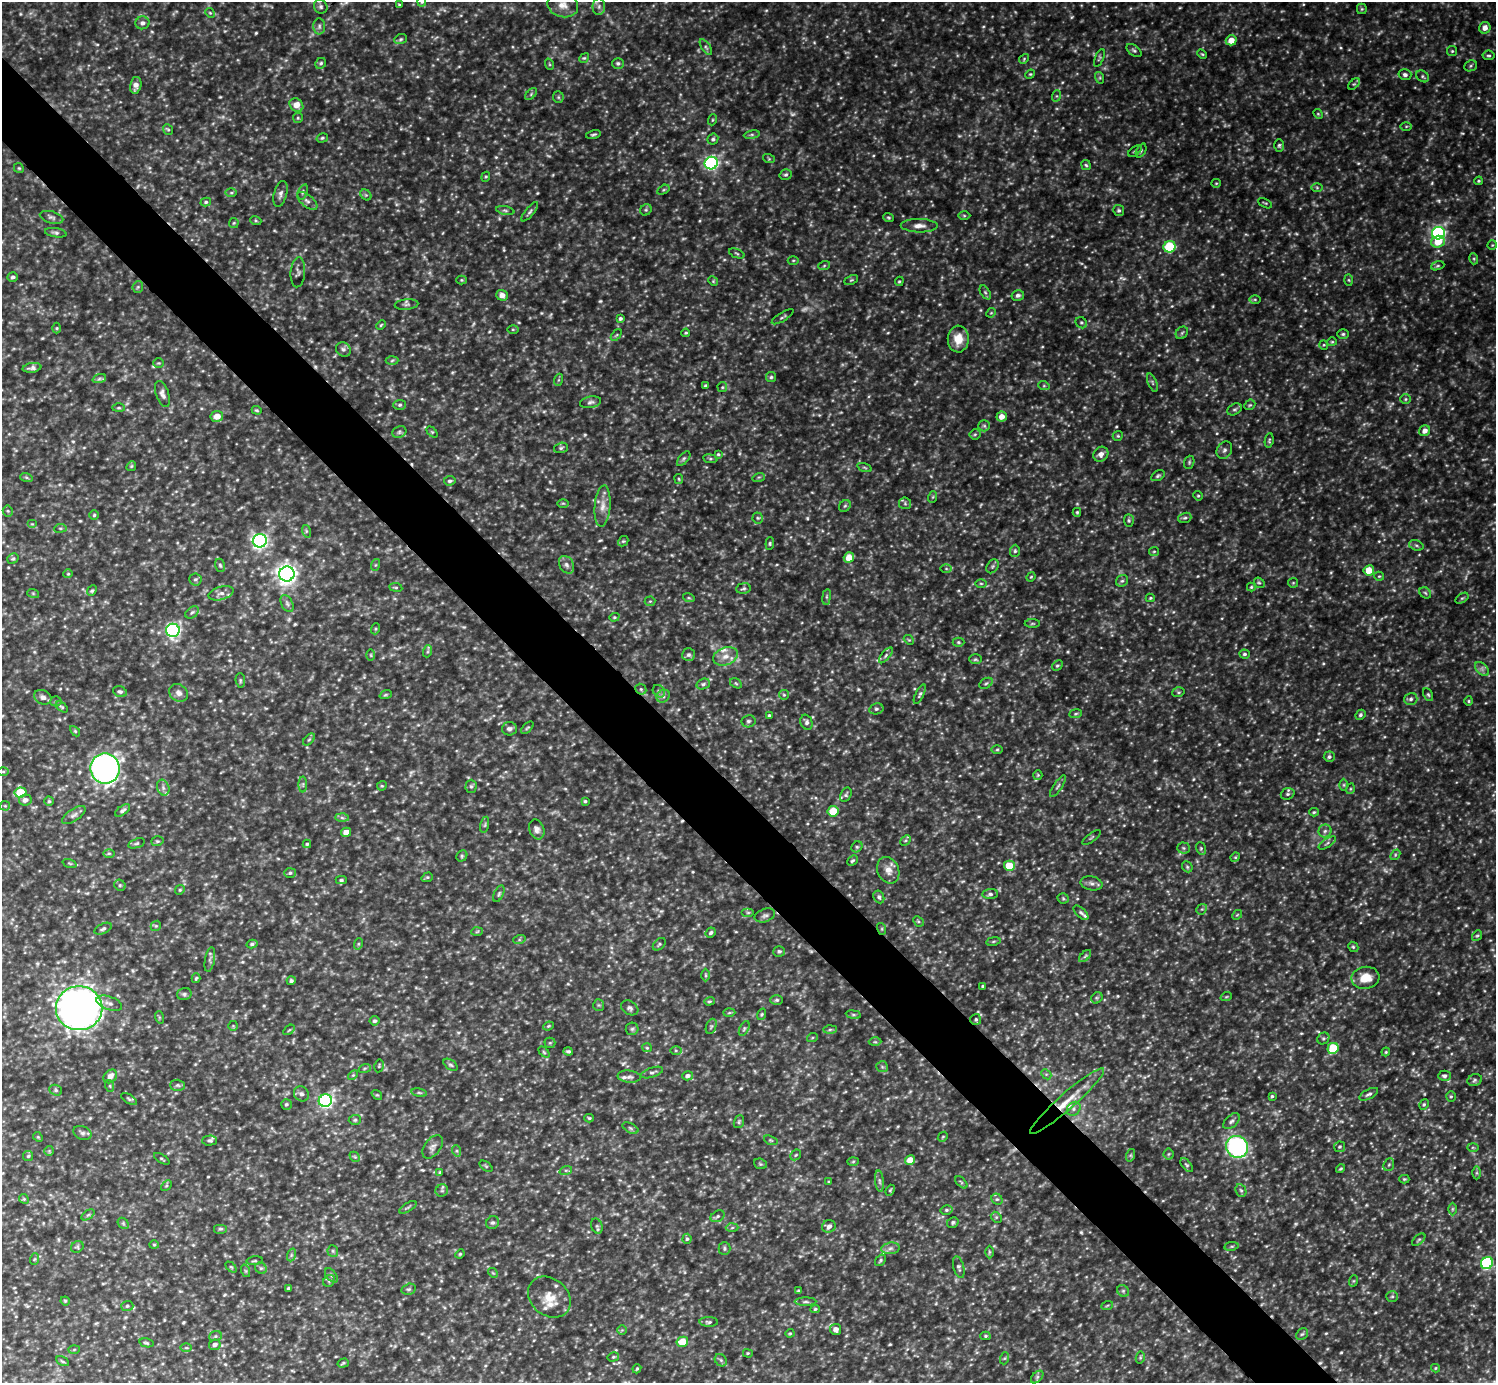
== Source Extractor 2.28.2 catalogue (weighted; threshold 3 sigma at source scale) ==
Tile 11 of 4 x 4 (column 3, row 3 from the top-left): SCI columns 2991-4484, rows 1679-3059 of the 5979 x 5978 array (HDU 1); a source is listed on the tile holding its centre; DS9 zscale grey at full resolution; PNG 1498 x 1385 px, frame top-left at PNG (2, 2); each listed source drawn as its Kron ellipse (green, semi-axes under 4 px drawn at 4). Shown black and unused: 5% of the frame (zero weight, under 3 of 5 exposures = <1% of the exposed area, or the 3 px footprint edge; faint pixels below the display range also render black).
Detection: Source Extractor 2.28.2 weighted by HDU 2 'WHT'; one run over the whole footprint, this tile lists its part. Background 0.303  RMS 0.026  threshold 0.116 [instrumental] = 3 sigma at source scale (4.5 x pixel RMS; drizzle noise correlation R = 1.50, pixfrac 1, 0.05/0.05 arcsec/px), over >= 5 px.
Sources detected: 716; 30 too faint to see at this stretch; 4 cosmic-ray / hot-pixel residue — neither listed nor drawn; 9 inside a brighter listed object's ellipse — not listed separately; of the other 673, all 500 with FLUX_AUTO >= 2.88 (the completeness limit of this list) listed and drawn (173 fainter detections not listed), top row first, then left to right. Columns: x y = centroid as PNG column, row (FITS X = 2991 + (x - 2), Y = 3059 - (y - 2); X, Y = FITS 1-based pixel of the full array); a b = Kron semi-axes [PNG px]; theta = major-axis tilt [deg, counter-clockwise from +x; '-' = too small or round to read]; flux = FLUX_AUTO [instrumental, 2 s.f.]
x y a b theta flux
422 2 4 4 - 3
399 5 3 3 - 3.3
563 5 15 12 -13 26
321 7 7 6 - 6.1
599 7 8 6 89 8.4
1362 9 5 5 - 3.6
210 13 5 4 - 3.2
142 23 7 6 - 11
319 26 8 6 89 7
1485 28 6 5 - 16
400 39 6 4 21 4.2
1231 40 5 5 - 28
706 47 9 3 -56 4.9
1134 50 9 5 -37 5.9
1452 51 5 5 - 3.7
1202 54 5 3 - 3
1489 55 6 5 - 4.5
584 58 5 4 - 3.5
1099 58 9 4 68 4.5
1024 59 5 4 - 3.3
321 63 6 5 - 4.9
618 63 6 5 - 5.8
549 64 6 3 -71 3
1471 66 7 5 23 4.7
1030 74 5 4 - 3.1
1405 75 6 5 - 8.1
1422 76 7 5 -38 4.6
1100 78 6 4 -72 3.5
1354 84 7 4 43 3.9
136 85 8 5 79 16
531 94 7 4 47 4.3
1056 96 6 4 71 3.6
558 97 6 5 - 4.1
296 105 7 6 - 29
1318 114 5 4 - 3.1
298 118 5 5 - 3.5
712 120 5 3 - 2.9
1406 126 5 3 - 2.9
168 129 6 4 -50 3.5
593 135 7 4 14 4.8
752 135 8 4 8 5.5
322 138 6 4 16 4.5
713 139 6 5 - 5.5
1279 145 6 5 - 4.9
1141 150 7 4 64 4.5
1135 151 7 4 35 4
769 159 6 4 -19 3.2
711 163 6 6 - 590
1086 165 5 4 - 3.8
19 168 5 4 - 3.5
786 175 6 5 - 4.9
486 177 5 4 - 3.3
1479 181 4 3 - 3.2
1216 183 5 4 - 2.9
1317 188 6 4 -1 3.7
663 190 6 4 31 3.2
303 192 8 5 70 5.3
231 193 6 4 0 3.6
280 194 13 6 75 11
366 195 6 5 - 4
307 201 12 6 -39 10
206 202 5 4 - 4.7
1265 203 7 3 -28 2.9
505 210 9 3 -11 5.3
646 210 6 5 - 4.4
1119 210 5 5 - 5.5
530 212 12 4 50 6.4
964 216 6 4 -1 3.5
51 217 12 6 -17 7.6
888 217 5 4 - 3.4
256 221 6 3 -19 3.2
234 223 5 5 - 3.2
919 226 18 6 -1 19
56 233 11 4 -9 6.2
1438 233 6 6 - 550
1438 242 7 6 - 45
1492 245 5 4 - 3.1
1170 247 6 5 - 170
737 253 8 2 -22 3.4
1474 259 5 3 - 3.7
793 260 5 3 - 3
824 266 6 4 20 3.6
1438 266 7 4 19 4.3
298 272 15 7 86 8.5
13 277 5 5 - 6.7
461 280 5 4 - 3.2
851 280 7 4 25 4
1349 280 6 4 -88 3.3
713 281 5 4 - 3.1
899 281 5 4 - 3.1
138 287 6 5 - 4.1
985 292 8 4 -58 5.2
502 295 6 5 - 16
1018 295 6 5 - 8.7
1255 299 6 4 0 3.6
406 304 12 5 7 7
991 313 5 4 - 3.1
783 317 12 3 32 4.5
620 318 4 4 - 5.4
1081 323 6 5 - 4.4
381 325 5 4 - 3.1
57 328 5 3 - 3
513 329 5 3 - 2.9
686 333 4 3 - 3.1
1182 333 7 5 46 5.3
1343 334 6 5 - 4.7
616 335 7 3 52 3.4
958 339 13 10 88 39
1332 342 5 4 - 3.1
1324 345 5 4 - 3.1
343 349 8 7 - 8
392 360 6 4 4 4.3
159 363 5 4 - 3.2
32 368 9 5 9 7.5
771 377 5 5 - 4.9
99 379 7 4 19 5.4
558 380 6 4 70 3.6
1152 382 9 4 -68 5.7
706 386 4 3 - 6
1044 386 5 3 - 3
722 387 5 5 - 3.4
162 394 13 6 -71 11
1406 399 5 5 - 3.9
591 402 11 5 10 8.2
400 405 6 5 - 4.6
1250 405 6 4 43 3.8
119 408 6 3 0 3.5
1235 409 8 5 27 5.7
257 410 5 3 - 3.1
217 416 6 5 - 25
1002 417 5 5 - 21
984 426 6 5 - 5.1
1425 431 6 5 - 15
399 432 7 5 23 5.8
432 432 6 4 -44 3.2
975 434 5 5 - 3.9
1118 436 5 4 - 3.5
1269 440 7 4 83 4
561 448 7 5 16 5.2
1224 450 9 7 61 8.2
718 454 4 4 - 3.4
1101 454 8 7 - 15
684 459 9 4 49 5.4
710 459 7 4 -8 4.2
1189 462 7 5 71 4.2
131 466 5 4 - 3.1
865 467 7 3 -19 3.6
1158 476 7 4 30 4.9
26 477 6 4 -19 3.9
759 477 6 4 17 3.6
679 479 5 4 - 2.9
450 481 6 4 7 6.3
1198 496 5 4 - 3.5
933 497 6 3 71 3.1
563 503 6 4 0 3.1
905 503 6 6 - 5.5
603 506 21 8 85 24
845 506 6 5 - 4.6
8 511 5 5 - 3.8
1077 512 4 3 - 3.2
94 515 5 4 - 3.6
758 518 5 5 - 4.4
1185 518 6 5 - 5.1
1129 520 6 5 - 4.3
32 524 5 4 - 3.1
60 528 6 3 7 3.3
306 531 6 4 -72 3.9
260 541 7 6 - 780
623 541 6 4 41 3.4
770 543 6 4 85 3.6
1416 545 7 5 -18 5.4
1015 551 6 5 - 4.8
1154 551 5 4 - 3
849 557 5 5 - 33
13 559 6 5 - 4.2
220 565 7 5 -73 4.3
375 565 6 4 70 3.5
566 565 9 7 -58 10
992 566 7 5 55 5.3
946 569 6 4 -1 3.7
1369 570 5 5 - 39
68 574 5 4 - 3
287 574 7 7 - 1500
1379 576 5 4 - 3.3
1031 577 5 4 - 3
195 579 6 6 - 5.2
1122 581 6 5 - 5.5
981 583 6 4 -1 3.1
1259 583 6 4 -38 4
1293 583 5 5 - 3
396 587 6 3 -8 3.2
1251 587 4 4 - 3.2
743 588 7 5 7 5.2
92 591 6 4 47 3.8
33 593 6 3 -19 2.9
221 593 13 6 15 15
1425 593 6 5 - 4.3
827 597 8 4 82 4.4
689 598 6 3 -18 3.4
1150 598 4 4 - 3.1
1462 598 7 4 35 4
650 601 5 5 - 3.2
287 604 9 5 -63 7.3
192 612 7 5 38 5.4
614 617 5 4 - 3.3
1032 623 8 3 0 3.3
375 629 5 3 - 3
173 630 7 6 - 660
909 640 5 4 - 3.5
958 642 6 4 -1 3.9
428 651 6 4 71 4
1245 654 5 4 - 5.2
371 655 6 4 -89 3.4
689 655 6 6 - 7
886 655 9 4 51 5.9
725 656 13 8 20 22
975 659 6 5 - 4.2
1057 665 6 4 46 4.3
1482 669 8 5 -46 8.3
240 680 7 4 -85 4.1
736 683 6 4 -31 3.7
986 683 7 4 29 4.6
703 684 7 5 18 5.7
641 689 6 5 - 4.3
659 691 7 5 -46 5.2
120 692 7 5 -19 5.9
1178 692 6 5 - 3.9
179 693 10 8 -34 13
920 694 10 4 65 6.1
386 695 6 4 19 3.4
784 695 5 4 - 3.3
1428 695 7 4 -62 4.2
663 696 7 6 - 7
43 697 9 7 -25 9.5
1411 699 7 6 - 7.4
56 701 5 5 - 4.3
1469 701 4 4 - 3.1
62 707 7 4 -35 4.5
876 709 7 5 14 5.7
1075 714 6 4 8 4
769 715 4 3 - 3.4
1360 715 5 4 - 5.5
748 721 7 6 - 5.8
806 722 8 6 -67 8.3
527 728 7 4 44 3.5
509 729 7 6 - 7.8
75 731 6 3 -45 3
309 740 7 4 43 3.9
997 749 6 4 1 3.3
1329 757 5 5 - 6.3
105 768 15 14 - 980
3 771 6 4 0 3.5
1038 775 5 4 - 3.1
303 784 8 4 90 4.5
1344 785 6 4 90 3.4
382 786 5 4 - 3.4
471 786 6 5 - 4.7
1058 786 13 3 56 5.5
163 788 8 6 -70 9.1
1350 789 5 3 - 2.9
20 793 6 5 - 85
1288 794 7 5 20 5.8
846 795 7 5 62 5
25 800 6 5 - 10
49 801 4 4 - 3.9
585 801 3 3 - 3.7
5 806 5 5 - 3.5
123 810 9 4 36 6.7
833 811 5 5 - 63
1314 812 5 4 - 3.5
74 815 13 6 34 9.5
342 818 6 4 -2 5.5
485 825 8 3 77 4.1
537 829 10 7 -70 11
1325 831 6 6 - 8
346 832 5 4 - 18
1092 837 11 2 37 3.3
905 840 6 4 45 3.7
157 841 6 4 18 3.7
136 843 9 4 18 4.6
1327 843 10 4 34 5.5
307 844 4 4 - 3.7
857 847 6 5 - 4.1
1184 848 6 5 - 5.1
1201 848 6 5 - 4.2
109 853 6 4 0 3.5
1395 855 6 4 49 3.6
462 856 6 5 - 4.1
1235 857 5 4 - 3
852 861 6 4 42 4.4
70 863 7 3 -19 3.1
1009 866 5 5 - 57
1187 867 6 5 - 4.2
888 870 14 10 -66 23
290 873 6 5 - 4.8
427 877 6 4 20 3.5
341 880 5 4 - 4
1091 883 11 7 -12 10
120 885 6 5 - 4.4
180 890 5 4 - 3.7
499 894 9 4 66 5.4
990 894 8 5 5 6.7
879 897 7 5 -62 6.3
1063 898 5 5 - 3.7
1202 909 6 4 42 3.8
748 913 6 4 0 3.9
1081 913 9 4 -44 5.7
765 915 10 6 20 8.1
1237 915 5 4 - 3.3
918 921 6 4 -45 3.8
156 926 5 5 - 3.4
103 929 9 5 25 6.5
882 929 6 4 -72 3.2
477 932 6 4 3 3.3
711 933 5 4 - 5.5
1477 936 6 4 50 3.5
519 940 6 4 19 3.8
993 941 7 3 9 3.4
252 944 5 4 - 4.9
358 944 6 3 71 3
659 944 7 5 42 4.6
1353 947 5 4 - 3.8
779 951 6 5 - 5.2
1085 956 7 4 45 4.6
210 960 13 5 81 7.3
706 975 6 4 -90 4.1
196 978 5 3 - 3.2
1365 978 14 11 8 42
291 981 4 4 - 5.4
983 986 3 3 - 3.6
184 994 7 6 - 5.8
1226 997 6 3 19 2.9
1097 998 6 5 - 3.9
777 1000 6 5 - 5.1
709 1001 5 4 - 3.4
109 1003 13 6 -19 11
599 1005 5 5 - 3.6
79 1008 23 22 - 1600
630 1008 9 6 -31 8
729 1013 6 4 2 3.7
762 1014 6 4 72 3.2
853 1015 7 4 -8 4
159 1017 6 4 -72 2.9
976 1019 5 5 - 4.9
374 1021 5 4 - 5.5
233 1026 5 5 - 3.3
548 1026 5 4 - 3.1
711 1026 8 5 69 4.7
632 1029 6 6 - 5.3
744 1029 8 4 64 4.7
289 1030 6 3 37 2.9
830 1030 6 4 1 4.7
812 1038 5 3 - 3.1
1323 1038 6 5 - 4.6
875 1042 6 4 -1 3.9
550 1043 5 5 - 3.4
647 1048 5 4 - 3.2
1333 1048 6 5 - 110
568 1051 4 3 - 4.6
676 1051 5 4 - 3.3
544 1052 6 4 -45 3.4
1386 1052 4 4 - 2.9
451 1065 8 4 -36 5
379 1066 6 4 78 3.3
882 1067 6 5 - 4.3
365 1068 6 4 18 4
652 1072 11 5 19 7
1046 1074 6 4 -43 3.9
353 1075 6 3 44 3.1
110 1076 8 6 47 17
687 1076 5 4 - 9.3
1444 1076 6 5 - 7.2
629 1077 11 6 -6 8.7
1475 1080 7 5 19 6
178 1085 7 5 -1 5.2
110 1086 6 4 -72 3.2
56 1090 6 5 - 5.4
419 1093 8 4 -9 3.8
301 1094 8 7 - 9.1
1369 1094 10 4 27 6.9
377 1095 5 4 - 3
1272 1096 3 3 - 3.7
1451 1096 5 5 - 4
129 1099 9 4 -33 4.6
325 1101 7 6 - 680
1067 1101 49 8 42 63
286 1104 5 5 - 4.6
1424 1104 5 4 - 4.4
1074 1109 7 6 - 8
589 1118 5 4 - 3.4
355 1120 6 5 - 4.2
1231 1121 10 5 44 7.6
739 1122 6 5 - 4.2
630 1128 8 4 -27 5.4
82 1133 9 6 -22 7.8
38 1137 5 4 - 2.9
943 1137 5 4 - 3.1
210 1140 7 5 3 6.1
771 1140 7 4 -20 3.4
433 1147 13 8 53 12
1237 1147 11 10 - 400
1340 1147 5 5 - 4.3
1473 1147 6 4 -1 3.1
49 1151 5 5 - 3.3
457 1151 6 4 -72 3.7
1169 1154 5 5 - 3.5
796 1155 6 4 45 3.4
1131 1155 6 4 72 3.7
28 1156 5 5 - 3.9
355 1157 6 4 -43 4
162 1159 8 3 -32 3.1
910 1160 5 4 - 28
853 1161 6 4 2 3.2
760 1164 6 5 - 4
1187 1165 8 4 -50 4.4
1389 1165 6 5 - 4.7
486 1166 7 4 -37 3.3
1341 1169 5 3 - 3.1
566 1170 6 4 18 4
440 1172 4 4 - 3.1
1476 1173 6 4 90 3.8
1404 1179 5 4 - 3.1
879 1181 11 4 -85 7.1
829 1182 3 3 - 2.9
961 1182 7 3 -45 3.5
166 1185 6 4 45 3.8
890 1190 6 4 67 3.3
1241 1190 6 5 - 5.2
442 1191 6 6 - 5.1
24 1199 5 4 - 3.5
997 1199 6 5 - 4.2
408 1207 10 3 32 4.4
1452 1209 6 4 89 4
946 1210 6 5 - 4.8
88 1215 7 4 36 3.8
718 1216 7 5 31 6
996 1217 6 4 -45 4.1
953 1222 6 5 - 5.4
123 1223 6 4 -47 4.2
493 1223 7 6 - 7.6
597 1226 8 5 -69 5.4
829 1226 7 6 - 12
732 1228 6 4 2 4.1
221 1229 7 5 0 4.5
687 1239 5 4 - 4.2
1419 1240 8 3 41 3.9
154 1245 4 4 - 3
1231 1246 7 3 9 3.5
77 1247 6 5 - 4.1
724 1248 6 6 - 4.9
890 1248 9 5 7 9.4
333 1251 6 5 - 4.7
989 1252 6 4 90 3.6
460 1254 5 4 - 3
291 1255 6 4 72 4.5
35 1259 6 4 70 3
880 1260 6 4 52 4.3
254 1261 8 3 8 3.4
1487 1263 6 5 - 280
231 1267 6 4 -44 3.1
959 1267 11 5 -74 6.7
261 1268 6 5 - 5.2
246 1271 6 4 -71 3.5
493 1273 5 4 - 2.9
331 1275 8 5 -51 5.2
329 1281 6 5 - 4.6
1353 1281 6 4 71 3
288 1288 4 3 - 3
409 1289 7 5 14 5.3
798 1291 4 4 - 2.9
1123 1291 6 5 - 5.2
1392 1296 6 5 - 4.9
549 1297 23 18 -39 44
65 1301 4 4 - 2.9
806 1302 11 4 0 6.1
127 1306 6 5 - 5.3
1107 1306 6 3 21 3.1
815 1309 5 4 - 4
709 1322 9 5 -2 5.8
836 1329 5 5 - 14
622 1330 5 5 - 2.9
790 1333 4 4 - 2.9
1302 1334 6 5 - 4.8
215 1336 6 5 - 4.3
985 1336 5 4 - 3.7
682 1342 6 5 - 52
146 1343 7 4 -13 4.3
215 1345 6 5 - 9.1
186 1348 6 4 0 3.4
74 1349 6 4 2 3
748 1353 5 4 - 3.1
613 1357 6 4 14 4.4
1005 1358 6 4 71 3.3
1140 1358 6 4 78 3.8
721 1360 7 5 -46 5.3
62 1361 7 4 -27 3.7
343 1363 6 4 19 3.4
1435 1368 4 4 - 3
637 1369 5 3 - 3.3
1037 1377 7 4 46 5.2
Overlapping masked pixels (flux is a lower limit): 1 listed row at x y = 1067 1101
Isophote crosses this tile's border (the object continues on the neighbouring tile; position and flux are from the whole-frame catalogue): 1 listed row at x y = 422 2
Unlisted compact peaks at least as high as the median listed source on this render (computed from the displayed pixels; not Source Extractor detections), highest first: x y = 1323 663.